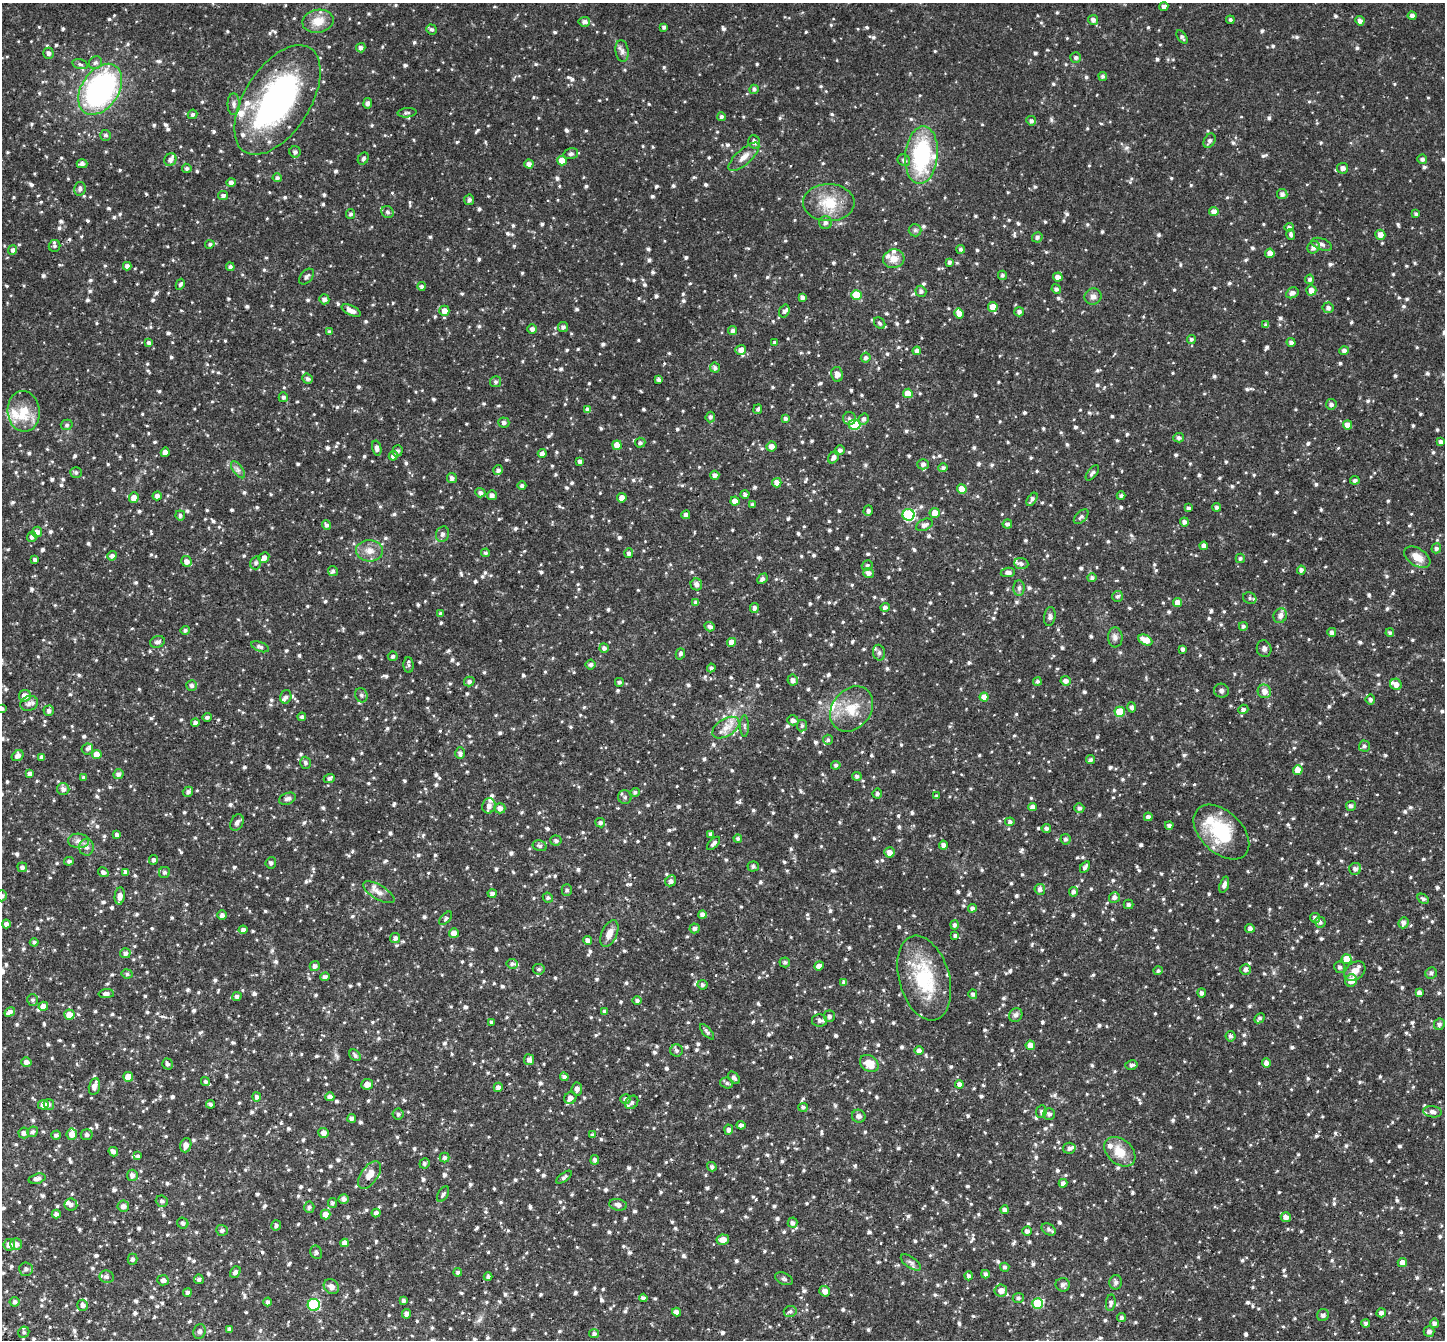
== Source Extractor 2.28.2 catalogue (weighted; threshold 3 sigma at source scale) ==
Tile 7 of 4 x 4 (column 3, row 2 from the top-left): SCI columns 2923-4365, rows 3013-4350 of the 5841 x 5890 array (HDU 1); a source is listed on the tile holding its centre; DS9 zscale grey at full resolution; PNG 1447 x 1342 px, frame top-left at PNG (2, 3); each listed source drawn as its Kron ellipse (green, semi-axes under 4 px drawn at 4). Shown black and unused: <1% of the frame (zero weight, under 2 of 3 exposures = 3% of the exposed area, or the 3 px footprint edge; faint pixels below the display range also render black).
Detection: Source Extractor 2.28.2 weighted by HDU 2 'WHT'; one run over the whole footprint, this tile lists its part. Background 0.066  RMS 0.0087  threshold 0.0392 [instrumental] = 3 sigma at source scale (4.5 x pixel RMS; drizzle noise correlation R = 1.50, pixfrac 1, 0.05/0.05 arcsec/px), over >= 5 px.
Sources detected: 1681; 1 inside a brighter object's white glare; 1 cosmic-ray / hot-pixel residue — neither listed nor drawn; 37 inside a brighter listed object's ellipse — not listed separately; of the other 1642, all 500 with FLUX_AUTO >= 1.84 (the completeness limit of this list) listed and drawn (1142 fainter detections not listed), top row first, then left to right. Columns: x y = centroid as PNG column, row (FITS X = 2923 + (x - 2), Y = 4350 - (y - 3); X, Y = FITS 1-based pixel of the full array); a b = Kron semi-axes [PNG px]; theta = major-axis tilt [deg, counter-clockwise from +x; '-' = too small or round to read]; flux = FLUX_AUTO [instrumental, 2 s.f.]
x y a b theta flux
1164 6 4 4 - 2.9
1412 16 4 4 - 3
1093 20 5 4 - 3.2
1230 20 4 4 - 1.9
318 21 16 11 10 13
1360 21 5 4 - 3.5
584 22 6 5 - 3.3
664 27 4 3 - 1.9
431 29 5 5 - 2
1182 37 7 4 -56 2
361 48 4 4 - 2.7
622 51 11 6 -83 3.4
48 53 5 5 - 3.2
1076 57 5 5 - 2.4
95 63 7 6 - 2.4
80 64 8 4 -15 2.1
1103 76 4 4 - 1.9
100 89 28 18 56 180
754 89 4 4 - 2.1
277 100 61 33 58 210
368 103 5 4 - 2.7
234 104 11 6 90 3.4
407 113 9 4 3 1.9
192 114 5 4 - 2
721 117 4 4 - 1.9
1031 121 5 4 - 2.3
105 135 5 5 - 1.9
1209 141 7 5 61 2.8
754 142 7 5 -67 3.6
295 152 5 5 - 2.6
571 154 7 5 14 2.4
921 155 29 16 85 81
744 157 19 7 42 7.5
363 159 6 5 - 2.2
1422 159 5 4 - 2.6
170 160 6 6 - 3.2
904 160 6 5 - 2.5
562 161 5 5 - 10
82 164 5 4 - 2.9
529 164 4 4 - 3.5
187 168 5 4 - 2.2
1343 168 5 5 - 4
277 178 4 4 - 2.3
231 182 4 4 - 3.4
80 189 7 5 78 2.8
1282 194 5 5 - 3.2
223 196 5 4 - 2.4
469 200 5 5 - 2.5
829 203 26 18 0 25
388 212 6 5 - 2
1214 212 4 4 - 6.6
351 214 5 4 - 2.1
1416 214 3 3 - 2
825 223 6 6 - 2.8
1289 227 4 4 - 2.2
915 230 6 6 - 1.9
1291 234 6 4 -77 2
1380 235 5 5 - 5.9
1037 237 5 5 - 2.4
210 244 5 4 - 1.9
1322 244 11 5 -20 2.7
54 246 6 5 - 2.1
1313 247 6 5 - 4.2
961 249 4 4 - 2.1
13 250 5 4 - 2.7
1270 253 4 4 - 5.6
894 259 11 9 13 8.2
950 262 4 4 - 1.9
127 266 4 4 - 3.1
230 267 4 4 - 1.9
1002 275 4 4 - 2.1
306 277 9 6 48 2.9
1058 277 5 4 - 5.2
1309 279 5 4 - 2
180 284 6 4 62 1.9
421 286 4 4 - 2.1
1056 289 5 4 - 2.5
1311 290 5 5 - 5.2
921 291 6 5 - 2.4
1292 293 6 5 - 3.6
856 295 5 5 - 22
802 297 4 4 - 3.1
1093 297 8 8 - 4.2
324 299 5 5 - 3.1
993 307 5 5 - 13
1328 308 5 5 - 2.6
351 311 10 5 -25 5.4
444 311 5 5 - 6
784 311 6 5 - 2.5
1019 312 5 4 - 2.6
959 314 5 4 - 5.7
880 323 6 5 - 1.9
1266 325 4 4 - 2.4
563 327 5 5 - 2.8
532 329 5 5 - 3.1
733 330 4 4 - 2.5
329 332 4 3 - 1.9
1191 339 4 4 - 1.9
775 342 4 4 - 1.9
1291 342 4 4 - 3
149 343 4 4 - 2.5
741 350 5 5 - 4.2
917 351 4 4 - 3.6
1344 351 4 4 - 3
866 358 5 4 - 2.1
715 368 5 5 - 2.1
837 374 7 6 - 4.9
307 379 5 5 - 2.3
658 380 4 3 - 2
496 382 5 5 - 2
908 393 5 4 - 12
283 397 5 4 - 2.2
1331 404 5 5 - 2.7
758 409 5 4 - 2.1
588 410 4 4 - 4.4
24 411 20 16 -85 18
710 417 5 4 - 1.9
785 419 4 4 - 2.3
849 419 6 6 - 2.3
864 419 6 5 - 2.7
504 423 5 5 - 2.6
67 425 6 5 - 1.9
855 425 6 5 - 41
1347 425 4 4 - 7.3
1178 438 5 5 - 2.5
1441 442 4 4 - 3.3
640 443 5 5 - 2
617 445 5 4 - 11
771 446 5 5 - 4.9
377 448 8 4 -78 3.6
840 450 5 5 - 2.8
397 451 5 5 - 2.7
165 452 4 4 - 5.1
542 453 4 4 - 3.3
393 456 4 4 - 3.3
833 457 6 5 - 3.2
580 461 4 4 - 2.7
923 464 6 5 - 2.7
943 468 4 4 - 2.2
238 470 10 5 -54 2.6
498 470 5 5 - 2.7
76 472 5 5 - 2
1092 473 9 4 52 2.4
715 475 4 4 - 3.7
452 478 5 5 - 2.8
1355 480 5 4 - 2.5
777 483 4 4 - 6.5
522 486 4 4 - 2.2
962 489 5 4 - 11
480 493 5 4 - 2.3
492 495 5 5 - 3.2
745 495 4 4 - 2.6
157 496 4 4 - 2.9
1121 496 4 4 - 2.1
134 498 5 5 - 6.5
622 498 5 4 - 5.3
1032 499 7 4 56 2.7
735 501 4 4 - 5.2
752 505 4 4 - 2.1
1217 507 4 4 - 2
1188 508 4 3 - 2
868 511 5 4 - 2.3
935 513 5 5 - 9.3
180 515 5 5 - 2.1
686 515 4 4 - 3.1
908 515 6 6 - 78
1081 517 9 5 45 2.2
1184 522 4 4 - 2.9
1007 524 5 4 - 2.3
326 525 5 4 - 2.3
924 525 9 5 26 3.7
37 532 5 5 - 4
442 534 8 6 69 2.9
32 537 5 5 - 3.1
1204 546 4 4 - 4.6
1436 548 5 4 - 2.2
369 551 13 10 -3 7.7
485 553 4 4 - 2
629 553 5 4 - 2.3
112 556 5 4 - 2.8
1417 557 14 8 -32 9.5
264 558 6 5 - 4
1240 558 5 4 - 1.9
35 560 4 3 - 2.3
186 561 5 5 - 4.2
256 563 6 5 - 2.3
1021 564 7 5 -7 2.5
867 565 6 5 - 2
1301 570 4 4 - 2.7
333 571 5 5 - 2.4
1008 572 7 4 7 3.4
869 573 5 5 - 3.7
1092 578 5 4 - 2.3
762 579 6 4 46 2.6
696 584 6 5 - 3.8
1019 588 7 5 89 2.3
1117 596 5 5 - 2
1250 598 7 5 -23 1.8
1178 602 4 4 - 6
696 603 4 4 - 2.9
885 607 5 4 - 2.6
754 608 5 4 - 2.5
440 614 4 3 - 2.2
1050 616 9 5 82 2.5
1280 616 7 6 - 3.8
1243 626 4 4 - 2
710 627 5 4 - 3
185 630 4 4 - 2
1332 632 4 4 - 3
1390 633 4 4 - 1.8
1115 637 10 7 -89 3.3
1145 640 7 5 -27 12
157 642 7 5 18 3.2
731 642 4 4 - 6.7
260 647 9 4 -22 2.2
604 648 4 4 - 2.6
1183 649 4 3 - 2.6
1264 649 8 7 - 2.8
879 653 8 6 -76 2.4
680 654 5 4 - 2
393 656 5 5 - 2.2
409 665 8 5 -88 1.9
591 665 5 5 - 2.2
711 668 4 4 - 2.1
793 680 5 5 - 3.4
469 681 5 4 - 2.5
1037 681 4 4 - 2.2
1066 681 5 4 - 3.7
619 682 4 4 - 2.1
1396 684 6 5 - 5.1
192 685 5 5 - 2.7
1221 691 7 7 - 2.4
1264 691 7 6 - 5.2
361 695 7 6 - 2.3
25 696 6 5 - 6
286 697 7 5 74 2.4
984 697 4 4 - 7.3
1370 700 5 5 - 2.2
29 703 9 7 22 3.2
1132 707 5 4 - 2.6
2 709 4 4 - 2.3
852 709 24 19 52 23
1243 709 5 4 - 2.4
49 711 5 5 - 2.8
1120 712 5 5 - 22
207 717 4 4 - 2
302 717 4 4 - 2.2
793 720 6 5 - 3.5
195 723 4 4 - 2.7
744 726 11 4 -89 2
802 726 5 5 - 2
726 728 15 8 32 8.6
828 740 5 5 - 1.8
1364 746 5 5 - 2.1
87 749 6 5 - 2.1
460 753 6 5 - 2.8
97 755 5 4 - 7.5
18 756 6 5 - 4.2
42 757 4 4 - 3.4
1091 760 4 4 - 2.2
305 763 6 5 - 2
836 765 5 4 - 1.9
1298 770 5 4 - 8.9
30 774 4 4 - 2.7
118 774 5 5 - 3
857 776 5 4 - 1.9
83 777 4 4 - 2
329 778 5 4 - 2.2
63 789 6 6 - 3.4
188 792 5 4 - 2.5
635 792 5 4 - 1.9
877 794 5 5 - 2.1
937 796 4 3 - 1.9
625 797 7 6 - 2.3
287 799 8 5 22 2.9
489 806 7 6 - 4.6
1351 806 5 5 - 2.6
1033 807 4 4 - 4.2
500 808 5 5 - 4.3
1079 808 5 4 - 2.1
1148 817 4 4 - 3
1010 822 4 4 - 2
237 823 9 6 64 3.3
600 823 5 4 - 2.1
1169 825 4 4 - 2.3
1046 828 5 4 - 2.4
1221 832 33 20 -44 52
710 834 4 3 - 2.3
117 835 4 4 - 3
738 839 4 4 - 1.9
1065 839 5 5 - 2.1
79 841 10 7 -4 4.2
556 841 5 5 - 2.4
713 843 8 4 46 2.6
943 845 4 4 - 3
540 846 7 5 -14 2
87 847 8 7 - 3.8
889 852 5 5 - 5.1
153 860 5 4 - 2.3
69 861 5 4 - 1.9
271 863 6 5 - 2.2
753 866 5 5 - 2.1
22 867 5 5 - 2.8
1085 867 6 4 59 2.8
1355 869 6 6 - 3
103 872 5 4 - 2.3
126 872 4 4 - 3.8
164 872 6 5 - 2
671 881 6 5 - 3
1224 885 8 4 71 3.8
1040 889 5 5 - 2.9
567 890 5 5 - 1.9
379 892 18 7 -30 5.6
1073 892 5 4 - 2.4
492 894 4 4 - 3.1
2 896 5 5 - 2.5
120 896 8 5 84 4.7
1114 897 5 5 - 3.2
548 898 5 5 - 1.9
1423 899 6 4 -30 2
1128 904 5 4 - 2.5
972 908 4 4 - 2.7
222 915 5 4 - 2.8
702 915 4 4 - 3.3
446 918 8 4 49 1.9
1315 918 5 5 - 2.9
1320 922 5 5 - 2.6
1403 923 6 5 - 3.2
6 924 4 4 - 2.8
954 925 4 4 - 2.2
695 928 5 5 - 2.5
1250 928 5 4 - 2.6
243 930 4 4 - 2.8
454 933 5 5 - 6.4
609 933 14 7 66 7
955 936 4 4 - 2
395 938 5 5 - 3.1
587 940 4 4 - 4.2
34 942 4 4 - 2
125 953 5 5 - 2.8
1347 959 5 5 - 13
785 962 5 5 - 2.1
512 964 6 5 - 2.2
315 966 5 5 - 3
819 966 5 4 - 4.2
1340 967 6 5 - 2.6
539 969 6 5 - 1.9
1246 969 5 5 - 2.7
1158 971 4 4 - 1.9
1355 971 12 8 38 6.6
1431 973 6 5 - 2.6
127 974 5 4 - 1.9
325 977 4 4 - 2.5
924 978 43 25 -74 57
1351 980 6 6 - 9
844 982 4 4 - 2.7
702 985 5 4 - 2.1
1202 993 4 4 - 2.7
1419 993 4 4 - 3.6
106 994 7 4 1 2.9
973 994 5 4 - 2.3
237 996 5 4 - 2.3
33 1000 6 5 - 2.1
637 1000 5 4 - 2.2
43 1006 5 4 - 5
10 1012 5 4 - 3.3
605 1012 4 4 - 2.4
69 1015 5 5 - 8.9
1016 1015 7 6 - 3
829 1016 6 5 - 2.5
1259 1018 6 4 43 1.9
820 1021 7 6 - 3.2
491 1022 3 3 - 1.9
1439 1024 6 5 - 2.5
707 1032 9 4 -48 2.3
1230 1036 5 5 - 2
1030 1045 5 4 - 7.9
919 1050 5 4 - 2.7
677 1051 6 6 - 2.1
355 1055 6 5 - 2.2
529 1060 5 5 - 3.4
26 1062 5 5 - 4
869 1063 10 7 -35 13
1266 1063 4 4 - 4.8
168 1064 5 5 - 2.5
1131 1065 6 4 14 2.5
128 1077 5 5 - 15
564 1077 4 4 - 2.6
734 1078 7 4 -48 2.9
205 1082 5 4 - 1.9
727 1083 6 5 - 2
367 1084 6 5 - 5.6
959 1084 4 4 - 3.5
94 1086 8 5 76 4.1
498 1087 5 4 - 3.5
577 1089 6 5 - 3.4
257 1097 4 4 - 2.4
330 1097 4 4 - 4.2
570 1098 6 5 - 4.8
625 1099 5 5 - 2.1
632 1102 7 6 - 2.5
49 1104 5 5 - 2.3
210 1104 4 3 - 2
43 1105 5 5 - 6.8
803 1107 5 4 - 2
1041 1112 6 5 - 2.1
1433 1112 9 5 -8 3.6
398 1114 5 5 - 2.1
1049 1114 6 5 - 2.8
859 1116 7 6 - 3.4
352 1118 4 4 - 3.1
741 1125 4 3 - 2.6
729 1130 5 4 - 2.5
33 1132 5 5 - 2.3
24 1133 5 5 - 3
324 1133 5 5 - 5.4
72 1134 5 5 - 6.3
56 1135 5 4 - 2.1
87 1135 6 5 - 2.2
593 1135 4 3 - 2
186 1145 7 5 73 4.9
1069 1148 6 5 - 2.6
113 1152 5 4 - 3.1
1120 1152 17 12 -40 15
138 1156 4 4 - 1.8
444 1158 5 5 - 2.4
595 1160 5 4 - 2.5
424 1163 5 5 - 2.2
712 1167 5 4 - 2.1
132 1175 5 5 - 3.5
369 1175 16 8 54 7.8
564 1177 9 4 38 2.2
37 1179 8 5 15 4.1
1063 1183 4 4 - 3.2
443 1194 8 5 60 1.9
344 1199 5 5 - 3.5
162 1201 6 5 - 2.5
332 1203 5 4 - 1.9
71 1205 6 6 - 3.1
618 1205 9 5 -11 3.8
123 1206 6 5 - 4
309 1207 6 5 - 2
1004 1210 4 4 - 2.8
376 1213 4 4 - 2.5
56 1214 4 4 - 2.8
326 1215 5 5 - 6.8
1286 1217 5 5 - 4.5
183 1223 6 5 - 2.2
792 1223 5 5 - 2.6
276 1225 5 5 - 2.1
1049 1229 8 5 -32 2.3
222 1230 6 5 - 2.5
1027 1231 4 4 - 2.9
723 1240 6 5 - 6.6
345 1243 4 4 - 4.9
16 1244 6 6 - 3.7
9 1245 6 5 - 5.5
316 1252 7 5 -62 2.2
133 1259 5 5 - 2
911 1262 12 5 -35 2.8
1402 1263 4 4 - 6.5
1005 1267 4 4 - 1.8
26 1269 7 7 - 2.7
235 1272 6 4 53 2.7
458 1272 4 4 - 2
985 1274 4 3 - 2.4
969 1276 4 4 - 2.2
107 1277 7 6 - 2.5
488 1277 4 4 - 2.1
199 1279 5 4 - 2.3
784 1279 9 5 -23 2.1
163 1280 6 5 - 3.5
1116 1282 7 6 - 2.6
1063 1285 7 6 - 3.2
331 1287 8 6 -39 4.8
825 1291 5 5 - 5.8
1001 1291 6 6 - 7.4
187 1292 4 4 - 2.1
643 1298 4 4 - 2.4
1018 1298 5 5 - 2.2
403 1301 4 4 - 2.3
15 1302 5 5 - 2.3
268 1302 4 4 - 2
1038 1303 5 5 - 48
1111 1303 8 5 84 2.5
83 1305 5 5 - 3.2
314 1305 6 6 - 72
790 1311 6 5 - 2.1
676 1312 4 4 - 3.7
1381 1313 5 4 - 3.2
406 1314 5 4 - 3.4
1323 1315 6 5 - 2.8
1122 1318 4 4 - 2.1
1366 1323 4 4 - 2.4
1434 1323 4 4 - 3
229 1329 4 4 - 2.5
199 1331 7 6 - 3
1429 1331 5 5 - 3.2
24 1332 6 5 - 1.9
594 1334 5 4 - 2.4
Isophote crosses this tile's border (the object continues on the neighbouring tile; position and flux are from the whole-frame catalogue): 2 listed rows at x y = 2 709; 2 896